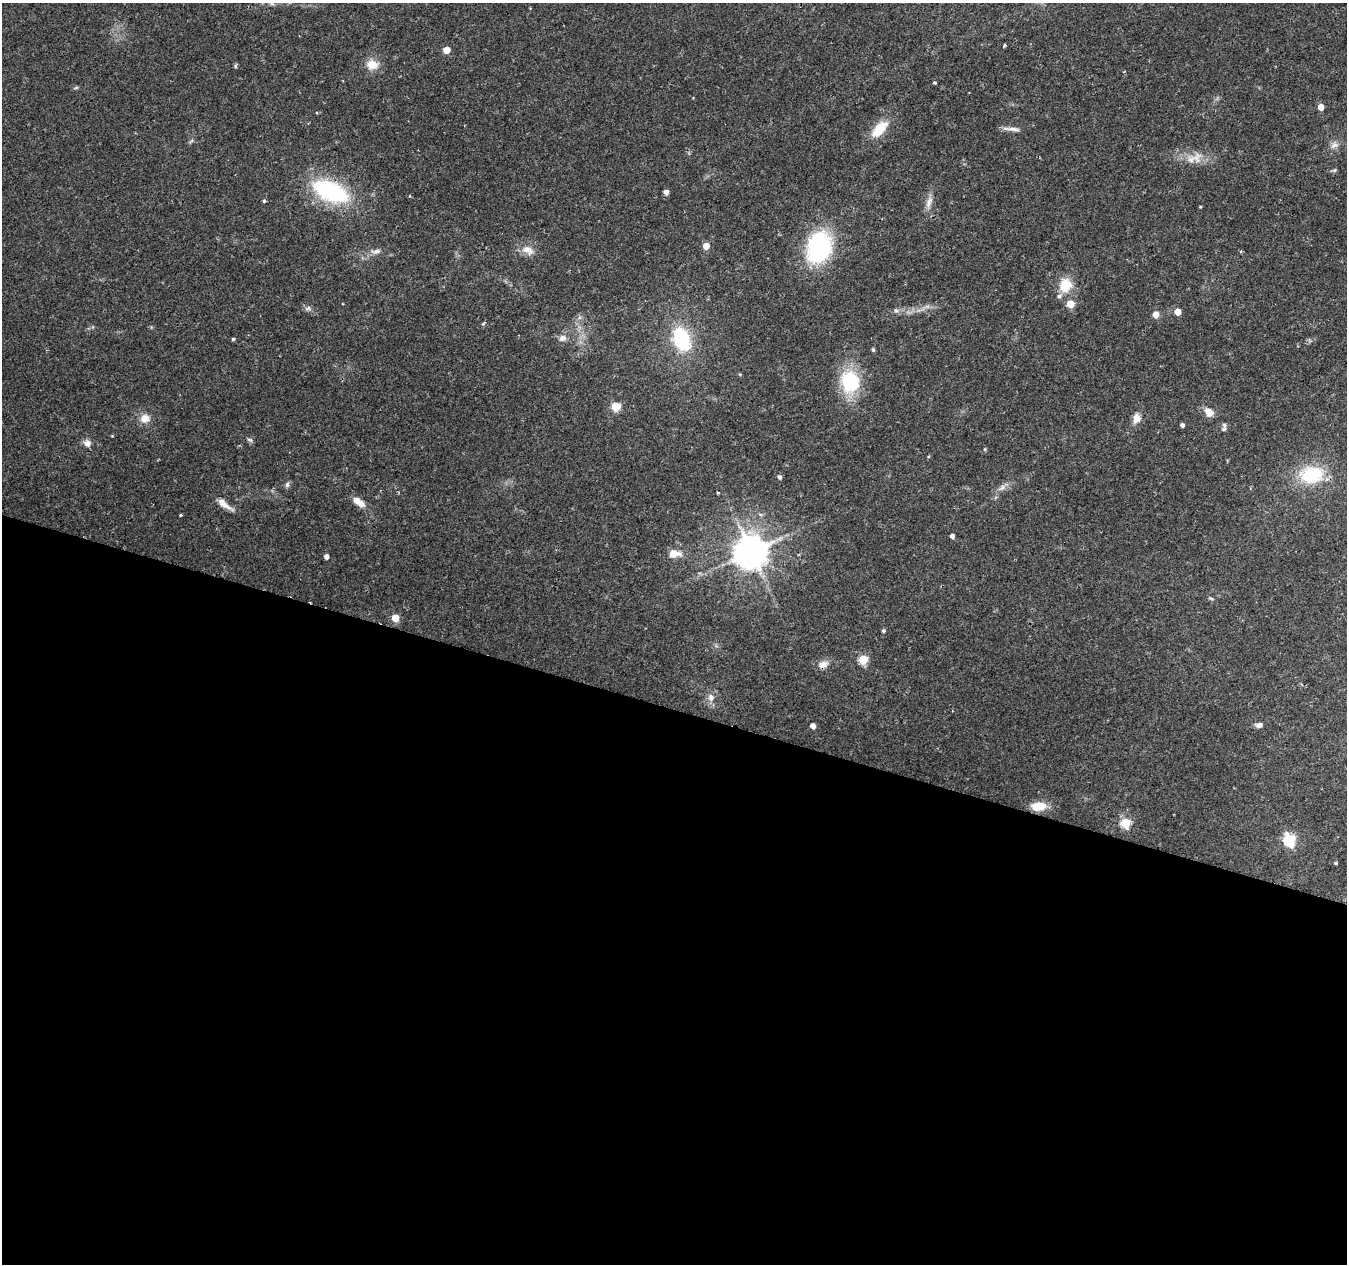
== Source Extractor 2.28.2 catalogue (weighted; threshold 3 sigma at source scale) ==
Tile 14 of 4 x 4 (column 2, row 4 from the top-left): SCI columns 1353-2697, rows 280-1541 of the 5387 x 5542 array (HDU 1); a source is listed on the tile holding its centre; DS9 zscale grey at full resolution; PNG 1349 x 1266 px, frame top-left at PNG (2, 3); no overlay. Shown black and unused: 44% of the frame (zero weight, under 2 of 3 exposures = <1% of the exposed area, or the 3 px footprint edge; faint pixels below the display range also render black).
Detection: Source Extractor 2.28.2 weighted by HDU 2 'WHT'; one run over the whole footprint, this tile lists its part. Background 0.0295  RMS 0.0033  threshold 0.015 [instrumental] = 3 sigma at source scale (4.5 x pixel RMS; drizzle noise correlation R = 1.50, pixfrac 1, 0.0396/0.0396 arcsec/px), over >= 5 px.
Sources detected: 70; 2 inside a brighter listed object's ellipse — not listed separately; the other 68 listed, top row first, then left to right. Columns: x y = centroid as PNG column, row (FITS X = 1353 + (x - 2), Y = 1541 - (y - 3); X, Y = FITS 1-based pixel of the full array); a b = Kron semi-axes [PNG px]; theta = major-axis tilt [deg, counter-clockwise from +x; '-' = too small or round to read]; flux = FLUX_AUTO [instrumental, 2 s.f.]
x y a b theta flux
272 3 8 4 -9 0.66
1004 45 3 3 - 0.6
446 50 5 5 - 5.7
372 65 15 12 -6 4.6
235 66 6 4 -52 0.47
935 83 4 3 - 0.47
76 88 6 4 2 0.45
1321 107 5 4 - 3.7
879 129 21 11 46 8.3
1012 129 24 5 -4 1.9
1334 145 13 9 24 2
1197 158 18 11 83 3.4
331 191 35 17 -23 41
666 192 4 4 - 2.2
410 196 4 3 - 0.29
264 201 4 4 - 0.54
929 202 17 8 72 2.5
706 246 5 5 - 5.1
819 247 32 24 71 40
527 250 16 10 -27 3.7
376 251 15 7 8 1.9
1065 285 16 14 82 7.7
1070 304 5 5 - 7.6
308 308 10 6 4 1
896 310 7 6 - 0.82
1178 312 5 5 - 4.7
1156 314 5 5 - 4.1
579 318 6 4 19 0.67
483 324 5 4 - 0.41
562 338 12 9 12 1.9
233 339 4 3 - 0.48
681 339 21 15 -69 26
873 350 5 4 - 0.55
850 382 20 16 -77 24
616 407 5 5 - 16
1209 412 12 9 -45 3.4
145 418 12 10 7 3.4
1137 418 12 9 70 2.9
1182 425 4 4 - 1.1
1224 429 8 6 35 0.94
112 436 4 3 - 0.26
250 440 8 5 -19 0.72
87 443 9 8 - 2
985 449 4 4 - 0.41
1311 475 28 19 6 18
779 477 5 5 - 0.94
287 484 7 6 - 0.92
1002 488 13 6 34 1.8
718 493 4 3 - 0.44
358 501 17 7 -37 3.6
224 504 21 6 -36 3.5
181 515 3 3 - 0.55
952 536 4 4 - 1.3
751 552 10 9 - 760
674 553 13 8 1 4.3
326 557 4 4 - 1.6
1211 598 7 4 -20 0.49
395 618 5 5 - 8.2
883 631 4 4 - 0.6
863 660 5 5 - 18
823 664 14 9 20 2.5
711 697 11 9 79 2.2
1259 725 8 6 1 1.5
813 726 5 4 - 2.5
1038 806 17 10 5 5.9
1125 823 5 5 - 23
1289 840 6 6 - 39
1336 863 3 3 - 0.42